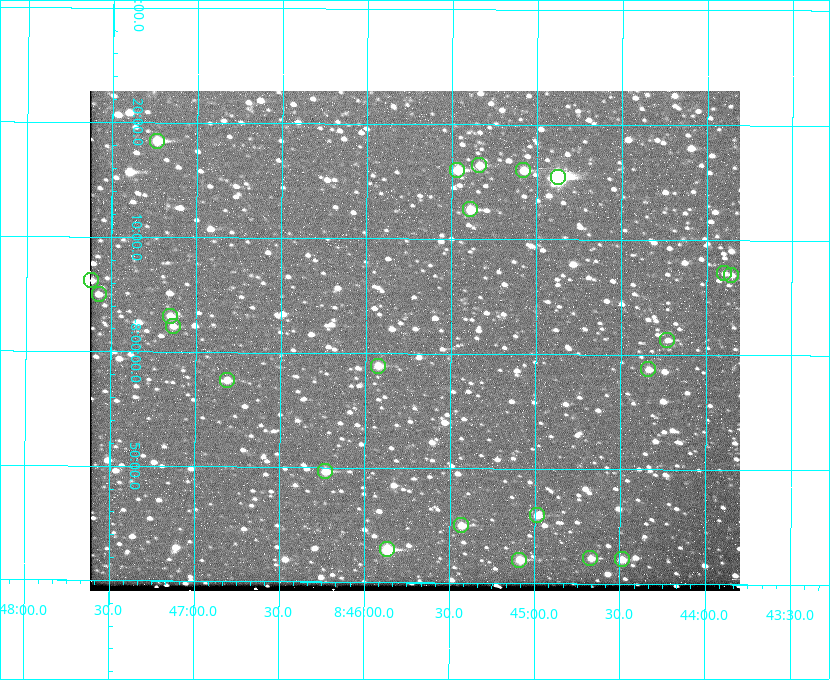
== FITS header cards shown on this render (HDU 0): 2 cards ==
NAXIS1  =                  650 / Width of table row in bytes
NAXIS2  =                  500 / Number of rows in table

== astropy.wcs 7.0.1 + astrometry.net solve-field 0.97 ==
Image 650 x 500 px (HDU 0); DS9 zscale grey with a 90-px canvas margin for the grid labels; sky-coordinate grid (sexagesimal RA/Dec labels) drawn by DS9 from the SOLVED WCS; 23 Tycho-2 reference stars matched to detected sources circled (green)
Header WCS: none
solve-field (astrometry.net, Tycho-2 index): SOLVED blind (the file carries no WCS)
Solved WCS: RA---TAN-SIP/DEC--TAN-SIP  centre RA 08:45:43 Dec -08:01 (131.43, -8.02 deg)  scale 5.24 arcsec/px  FOV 56.7' x 43.6'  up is +180 deg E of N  parity flipped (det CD > 0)
(file carries no celestial WCS; the grid is the blind solution)
Tycho-2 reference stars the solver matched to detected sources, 23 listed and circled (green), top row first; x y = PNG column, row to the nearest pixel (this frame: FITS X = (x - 90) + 1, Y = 500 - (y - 91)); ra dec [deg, ICRS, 3 dp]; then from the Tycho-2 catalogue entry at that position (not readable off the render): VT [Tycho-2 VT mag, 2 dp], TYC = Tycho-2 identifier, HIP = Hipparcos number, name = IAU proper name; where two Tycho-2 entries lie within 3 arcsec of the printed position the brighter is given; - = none
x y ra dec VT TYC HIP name
157 141 131.808 -8.307 9.64 5442-1713-1 - -
479 165 131.335 -8.274 10.98 5442-594-1 - -
457 170 131.367 -8.267 10.01 5442-454-1 - -
523 170 131.270 -8.267 10.78 5442-693-1 - -
558 177 131.219 -8.257 7.68 5442-1112-1 42924 -
470 209 131.348 -8.210 9.85 5442-617-1 - -
724 273 130.974 -8.119 12.03 5442-588-1 - -
731 275 130.964 -8.116 12.42 5442-381-1 - -
91 280 131.905 -8.103 11.02 5442-880-1 - -
99 294 131.893 -8.083 11.47 5442-1030-1 - -
170 316 131.787 -8.052 11.26 5442-527-1 - -
173 326 131.783 -8.038 11.46 5442-45-1 - -
667 340 131.057 -8.021 12.20 5442-277-1 - -
378 366 131.481 -7.982 10.84 5442-1444-1 - -
648 369 131.085 -7.979 12.05 5442-273-1 - -
227 380 131.703 -7.959 11.45 5442-1027-1 - -
325 471 131.557 -7.828 10.76 5442-1179-1 - -
537 515 131.247 -7.766 11.19 5442-426-1 - -
461 525 131.357 -7.750 10.86 5442-458-1 - -
387 549 131.466 -7.715 9.32 5442-1286-1 43006 -
590 558 131.168 -7.704 11.38 5442-657-1 - -
622 559 131.122 -7.702 11.05 5442-69-1 - -
519 560 131.272 -7.701 10.67 5442-1279-1 - -